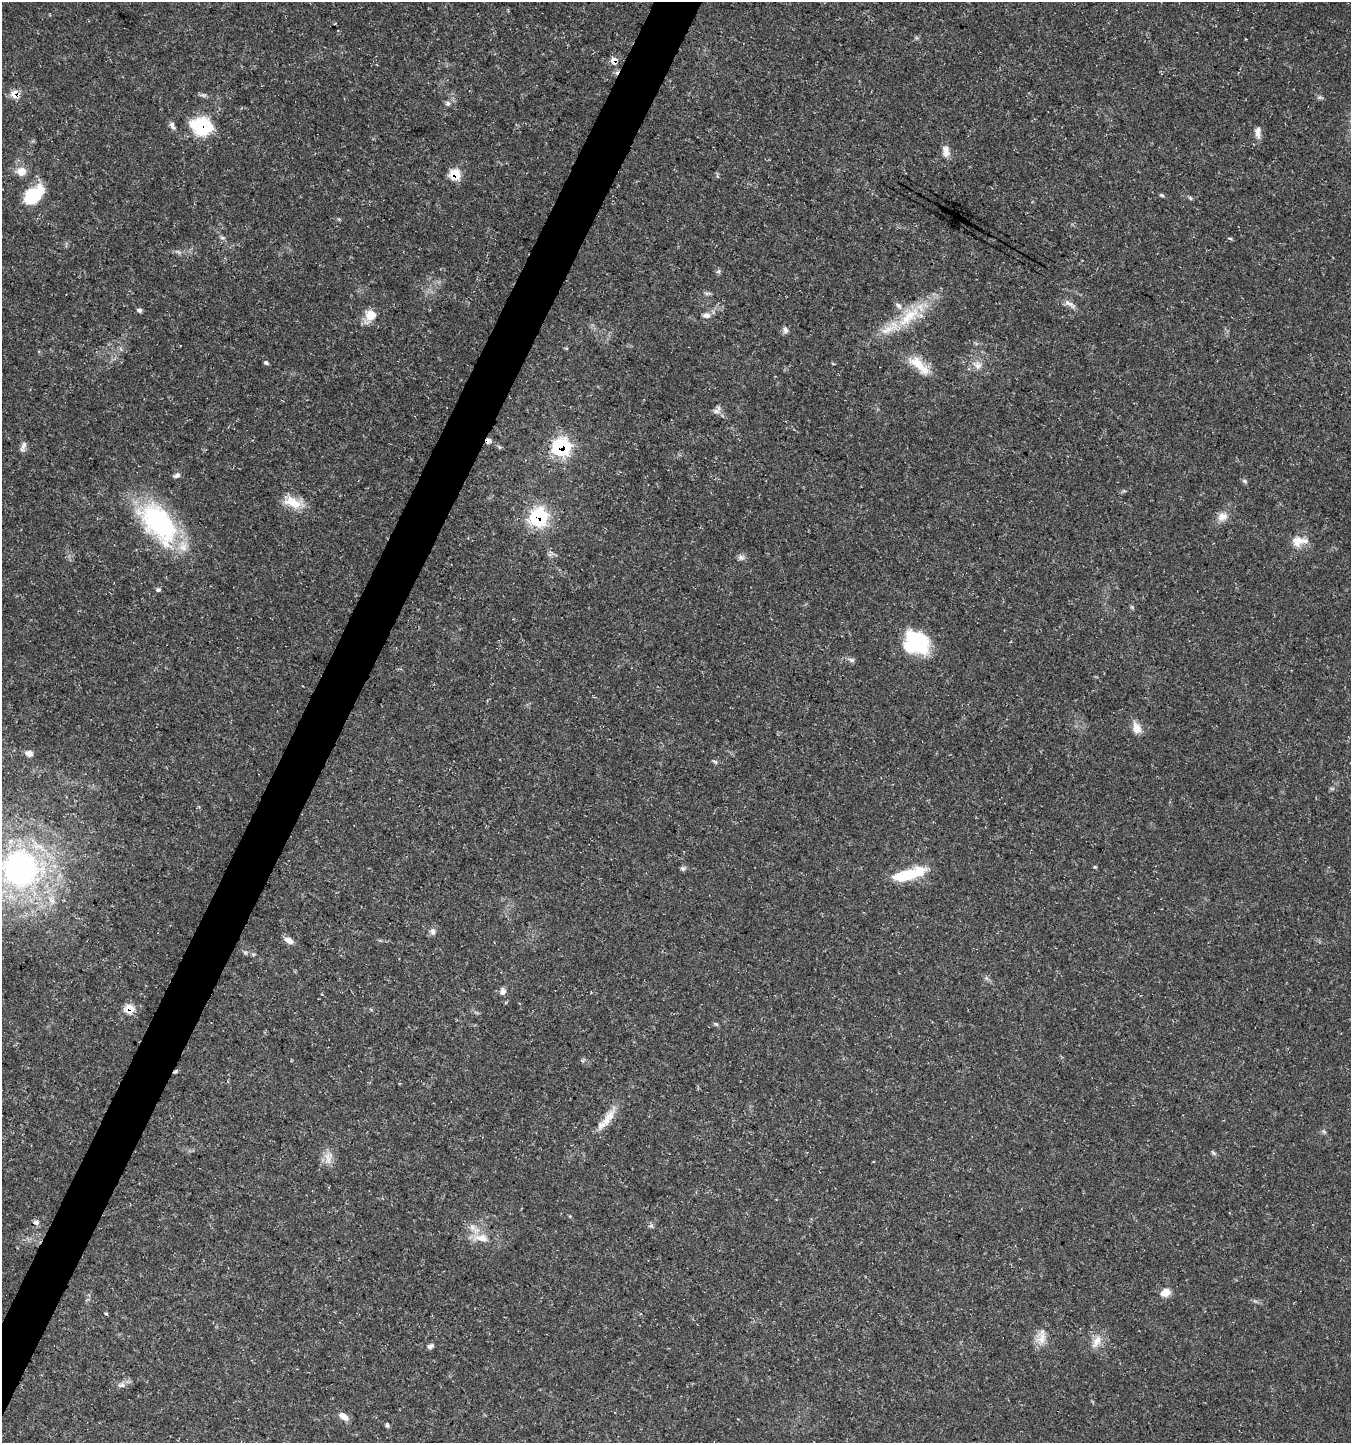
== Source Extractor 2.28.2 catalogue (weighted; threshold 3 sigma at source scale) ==
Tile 7 of 4 x 4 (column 3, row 2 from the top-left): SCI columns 2966-4314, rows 2882-4322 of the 5865 x 5771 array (HDU 1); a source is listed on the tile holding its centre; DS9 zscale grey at full resolution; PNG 1353 x 1445 px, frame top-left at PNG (2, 2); no overlay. Shown black and unused: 3% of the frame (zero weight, under 3 of 5 exposures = <1% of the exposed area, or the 3 px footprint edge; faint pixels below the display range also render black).
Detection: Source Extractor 2.28.2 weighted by HDU 2 'WHT'; one run over the whole footprint, this tile lists its part. Background 0.0388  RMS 0.0025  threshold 0.0112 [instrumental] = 3 sigma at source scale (4.5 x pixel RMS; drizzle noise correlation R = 1.50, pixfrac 1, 0.0396/0.0396 arcsec/px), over >= 5 px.
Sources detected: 74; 1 inside a brighter object's white glare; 1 cosmic-ray / hot-pixel residue — not listed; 4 inside a brighter listed object's ellipse — not listed separately; the other 68 listed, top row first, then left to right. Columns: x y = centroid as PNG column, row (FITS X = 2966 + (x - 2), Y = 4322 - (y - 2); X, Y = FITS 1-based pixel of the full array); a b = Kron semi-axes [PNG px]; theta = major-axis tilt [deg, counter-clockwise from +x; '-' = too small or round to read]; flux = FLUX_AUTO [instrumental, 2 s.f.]
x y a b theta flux
614 61 11 7 -90 1.6
15 94 9 8 - 2.8
448 103 7 6 - 0.69
172 125 12 6 -68 0.84
201 126 20 16 -12 16
1258 132 17 7 -89 1.5
946 153 11 10 - 1.5
21 171 14 12 -3 2.4
455 174 9 8 - 6.2
34 195 22 13 39 12
1162 195 6 4 -21 0.38
1190 198 6 5 - 0.37
222 238 8 4 -8 0.45
1230 238 6 3 -20 0.29
718 271 7 4 44 0.43
1069 304 20 6 -34 1.4
899 306 9 6 -50 1
139 310 7 5 -20 0.57
370 315 13 13 - 3.5
706 315 11 7 2 1.2
909 317 43 14 42 10
785 330 9 7 -88 0.77
266 363 6 4 -29 0.43
919 365 36 12 -44 5.2
977 365 14 10 -26 2.1
716 411 9 6 -9 0.93
488 440 7 6 - 0.88
23 445 13 5 59 0.9
561 447 11 11 - 27
177 475 9 5 17 0.73
1245 481 7 5 -23 0.48
293 503 25 13 -21 4.7
538 517 10 9 - 39
1222 517 14 11 30 2.1
159 523 54 30 -51 35
1297 541 15 14 - 3.1
741 557 10 6 -11 0.79
158 590 6 5 - 0.46
917 642 26 21 -21 19
852 660 8 5 -19 0.66
1137 728 16 10 -70 2.3
29 753 9 7 -8 1.2
715 762 7 4 -23 0.42
1095 867 5 4 - 0.27
683 868 7 6 - 0.52
20 869 46 45 - 66
904 875 29 11 12 9.6
433 931 10 6 -74 0.93
289 940 12 7 -31 1.5
245 952 6 4 -1 0.45
503 991 9 7 83 1
129 1009 8 8 - 4.4
716 1024 7 4 -43 0.38
608 1119 27 10 58 3.9
1324 1132 6 4 -20 0.37
1213 1153 8 3 -45 0.38
328 1158 18 8 -81 2.1
36 1222 8 6 -7 0.72
472 1227 10 6 -36 1.3
481 1238 23 10 -6 3.7
1165 1292 12 9 20 2.2
106 1314 5 3 - 0.23
1042 1339 20 12 76 2.9
1097 1342 20 9 61 2.6
430 1346 8 6 22 0.69
121 1385 10 6 7 0.97
344 1416 12 7 -35 1.9
387 1425 6 4 -82 0.4
Overlapping masked pixels (flux is a lower limit): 8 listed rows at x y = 614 61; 15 94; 201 126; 455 174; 488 440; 561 447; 538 517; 129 1009
Isophote crosses this tile's border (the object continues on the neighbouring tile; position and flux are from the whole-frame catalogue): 1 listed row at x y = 20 869